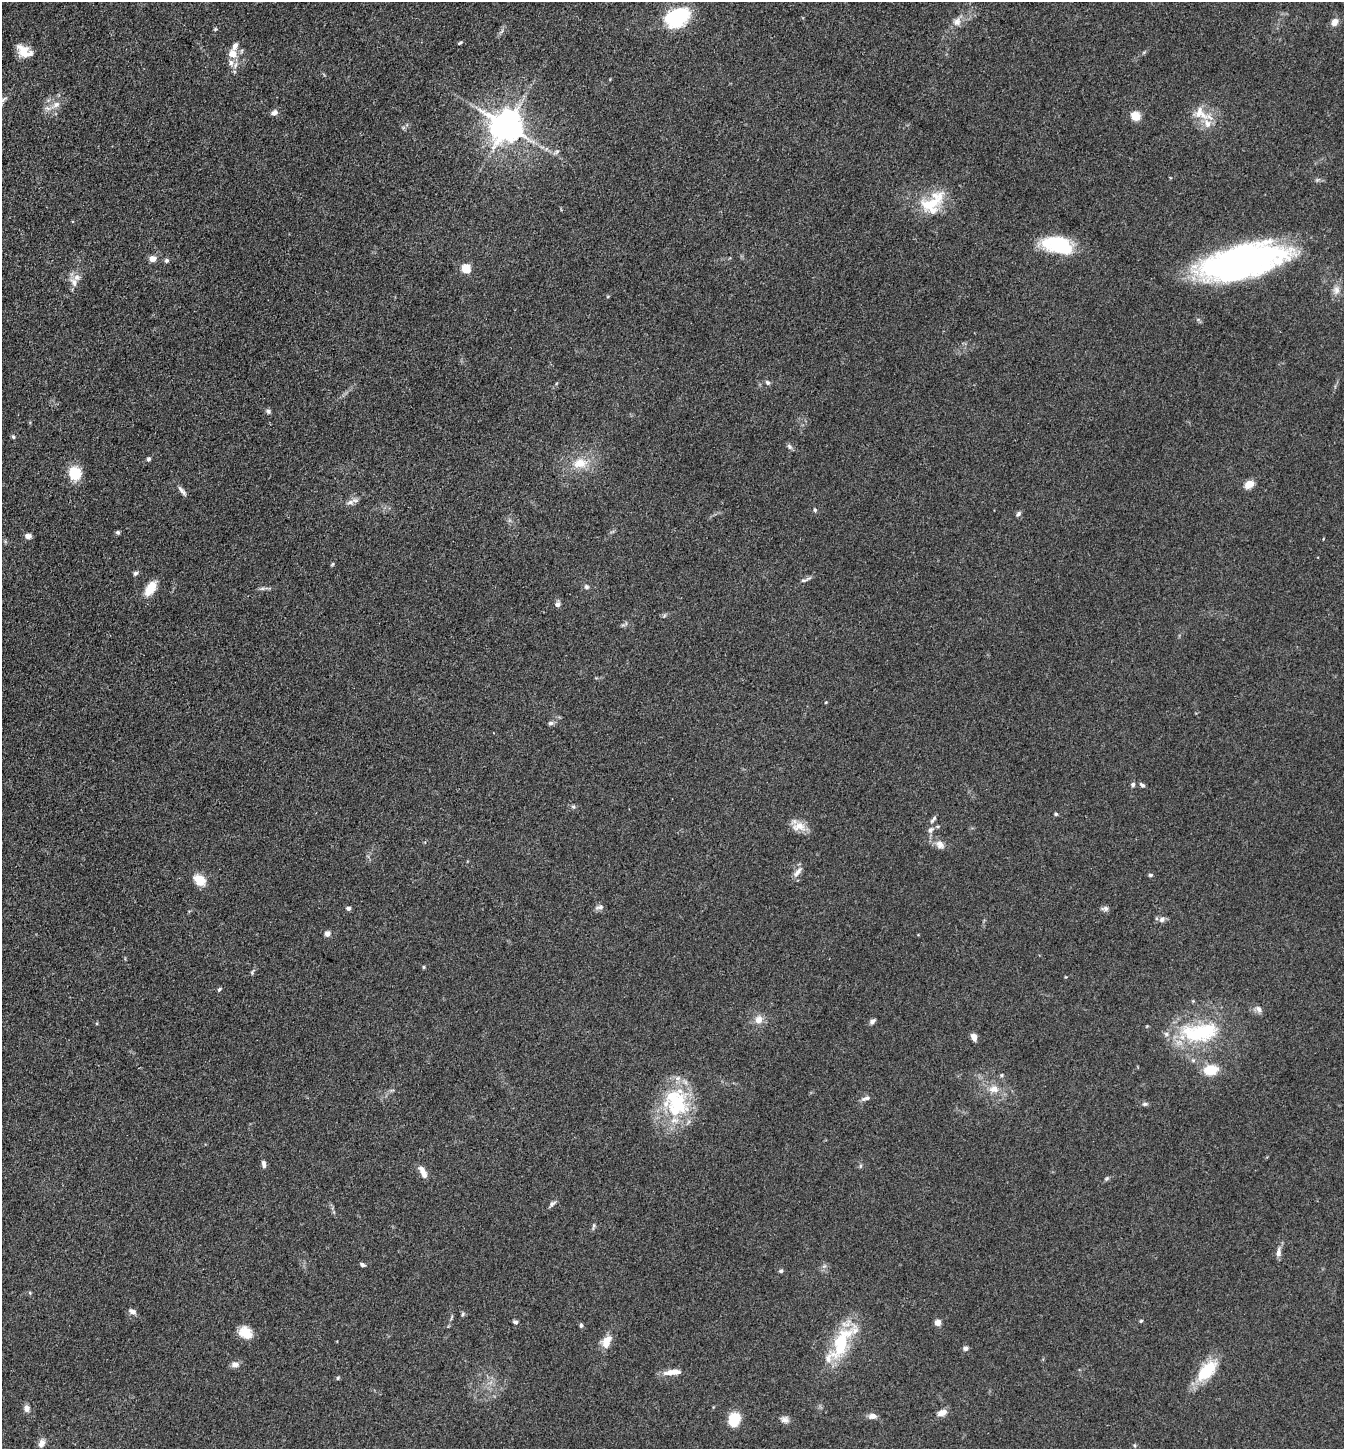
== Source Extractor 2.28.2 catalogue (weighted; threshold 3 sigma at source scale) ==
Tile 11 of 4 x 4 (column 3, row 3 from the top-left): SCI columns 2971-4312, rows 1450-2896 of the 5802 x 5793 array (HDU 1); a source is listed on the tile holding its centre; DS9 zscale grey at full resolution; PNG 1346 x 1451 px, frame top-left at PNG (2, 2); no overlay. Shown black and unused: <1% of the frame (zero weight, under 3 of 4 exposures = <1% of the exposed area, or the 3 px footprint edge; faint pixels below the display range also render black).
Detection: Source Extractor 2.28.2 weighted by HDU 2 'WHT'; one run over the whole footprint, this tile lists its part. Background 0.103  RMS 0.0062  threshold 0.0277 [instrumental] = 3 sigma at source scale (4.5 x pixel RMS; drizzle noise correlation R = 1.50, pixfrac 1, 0.05/0.05 arcsec/px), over >= 5 px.
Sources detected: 115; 1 inside a brighter object's white glare — not listed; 9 inside a brighter listed object's ellipse — not listed separately; the other 105 listed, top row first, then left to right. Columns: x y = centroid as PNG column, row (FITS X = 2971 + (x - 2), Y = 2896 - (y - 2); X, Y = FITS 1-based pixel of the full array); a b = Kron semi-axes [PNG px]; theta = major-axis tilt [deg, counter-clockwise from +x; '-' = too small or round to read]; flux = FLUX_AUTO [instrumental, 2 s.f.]
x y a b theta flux
677 17 23 16 25 46
957 22 13 10 69 4.3
1335 22 9 7 59 4.2
215 29 5 4 - 0.69
460 43 5 4 - 0.81
24 51 18 11 -35 9.7
1144 52 6 4 19 0.83
232 54 11 10 - 6.9
2 101 14 7 47 2.6
56 105 12 8 35 4.5
274 112 8 6 30 2.7
1200 113 26 16 -36 13
1135 116 5 5 - 31
507 126 9 9 - 1300
557 152 9 3 45 1.1
931 204 34 16 17 21
1058 245 32 17 -12 40
152 259 8 7 - 4
167 260 6 6 - 1.4
1242 262 90 32 13 190
466 269 5 5 - 32
77 277 11 9 56 4
1336 290 12 10 84 4.2
768 383 8 6 -44 1.5
268 411 7 6 - 1.4
13 437 6 4 -68 0.96
789 446 9 5 -54 1.5
149 459 6 5 - 1.2
580 463 18 12 8 11
75 473 11 10 - 22
1249 484 10 8 30 6.1
182 490 17 5 -48 2.5
350 502 12 6 20 2.9
815 510 5 5 - 0.89
1018 514 8 5 52 1.5
117 532 5 5 - 1.2
28 536 8 6 -2 2.6
332 564 5 4 - 0.69
135 573 6 5 - 1.4
805 580 16 4 20 1.8
586 587 6 6 - 1.5
150 588 18 9 56 10
262 589 7 4 19 1.2
558 604 7 6 - 2.2
551 723 8 5 2 1.5
1133 784 6 6 - 1.3
1142 785 8 5 -41 1.5
573 806 6 5 - 1.1
1056 814 5 4 - 0.91
933 819 13 4 51 1.7
799 826 20 11 2 7.4
931 830 10 8 54 2.5
940 845 12 9 -44 4.1
798 872 17 7 53 3.6
1150 875 5 4 - 1.1
200 880 17 12 -44 8.3
599 907 12 5 9 2
348 908 4 4 - 2.5
1105 908 10 6 1 1.9
1162 919 8 7 - 2.6
327 933 6 6 - 2.9
424 967 4 4 - 0.72
252 971 10 4 51 1
219 989 6 4 41 0.9
1259 1009 10 7 -49 2.5
759 1019 10 10 - 5.2
872 1021 7 5 45 1.9
1200 1032 52 24 8 53
974 1037 8 6 -65 3.8
1211 1070 14 10 8 15
1001 1075 5 5 - 0.91
994 1089 15 10 0 6.6
866 1098 12 5 16 2.1
677 1103 40 33 77 45
1145 1104 7 5 2 1.3
264 1164 9 5 -78 2.1
860 1166 6 4 71 0.82
423 1172 16 7 -64 4.8
1107 1179 7 4 45 1
552 1203 10 5 44 1.7
594 1226 9 3 79 1.1
1278 1253 12 6 87 3.1
362 1265 6 5 - 1.4
781 1271 5 5 - 1.2
30 1293 5 4 - 0.69
132 1311 10 6 -31 2.7
463 1314 6 4 73 0.96
1141 1321 5 4 - 0.74
515 1322 6 4 -22 1.5
938 1322 6 5 - 4.6
581 1325 6 4 -89 1.1
245 1332 15 12 -32 8.8
606 1342 17 10 69 8.1
841 1343 46 18 66 37
965 1348 7 6 - 1.7
235 1364 9 7 3 3.1
1207 1370 29 15 48 23
673 1372 20 6 6 7.2
338 1378 5 4 - 0.76
27 1408 9 7 -82 3.1
942 1413 13 7 22 4
873 1416 8 6 -3 3.7
734 1419 13 10 70 17
785 1420 11 8 -7 2.7
41 1443 11 8 60 3.5
Isophote crosses this tile's border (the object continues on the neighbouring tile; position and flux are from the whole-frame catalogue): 1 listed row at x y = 2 101